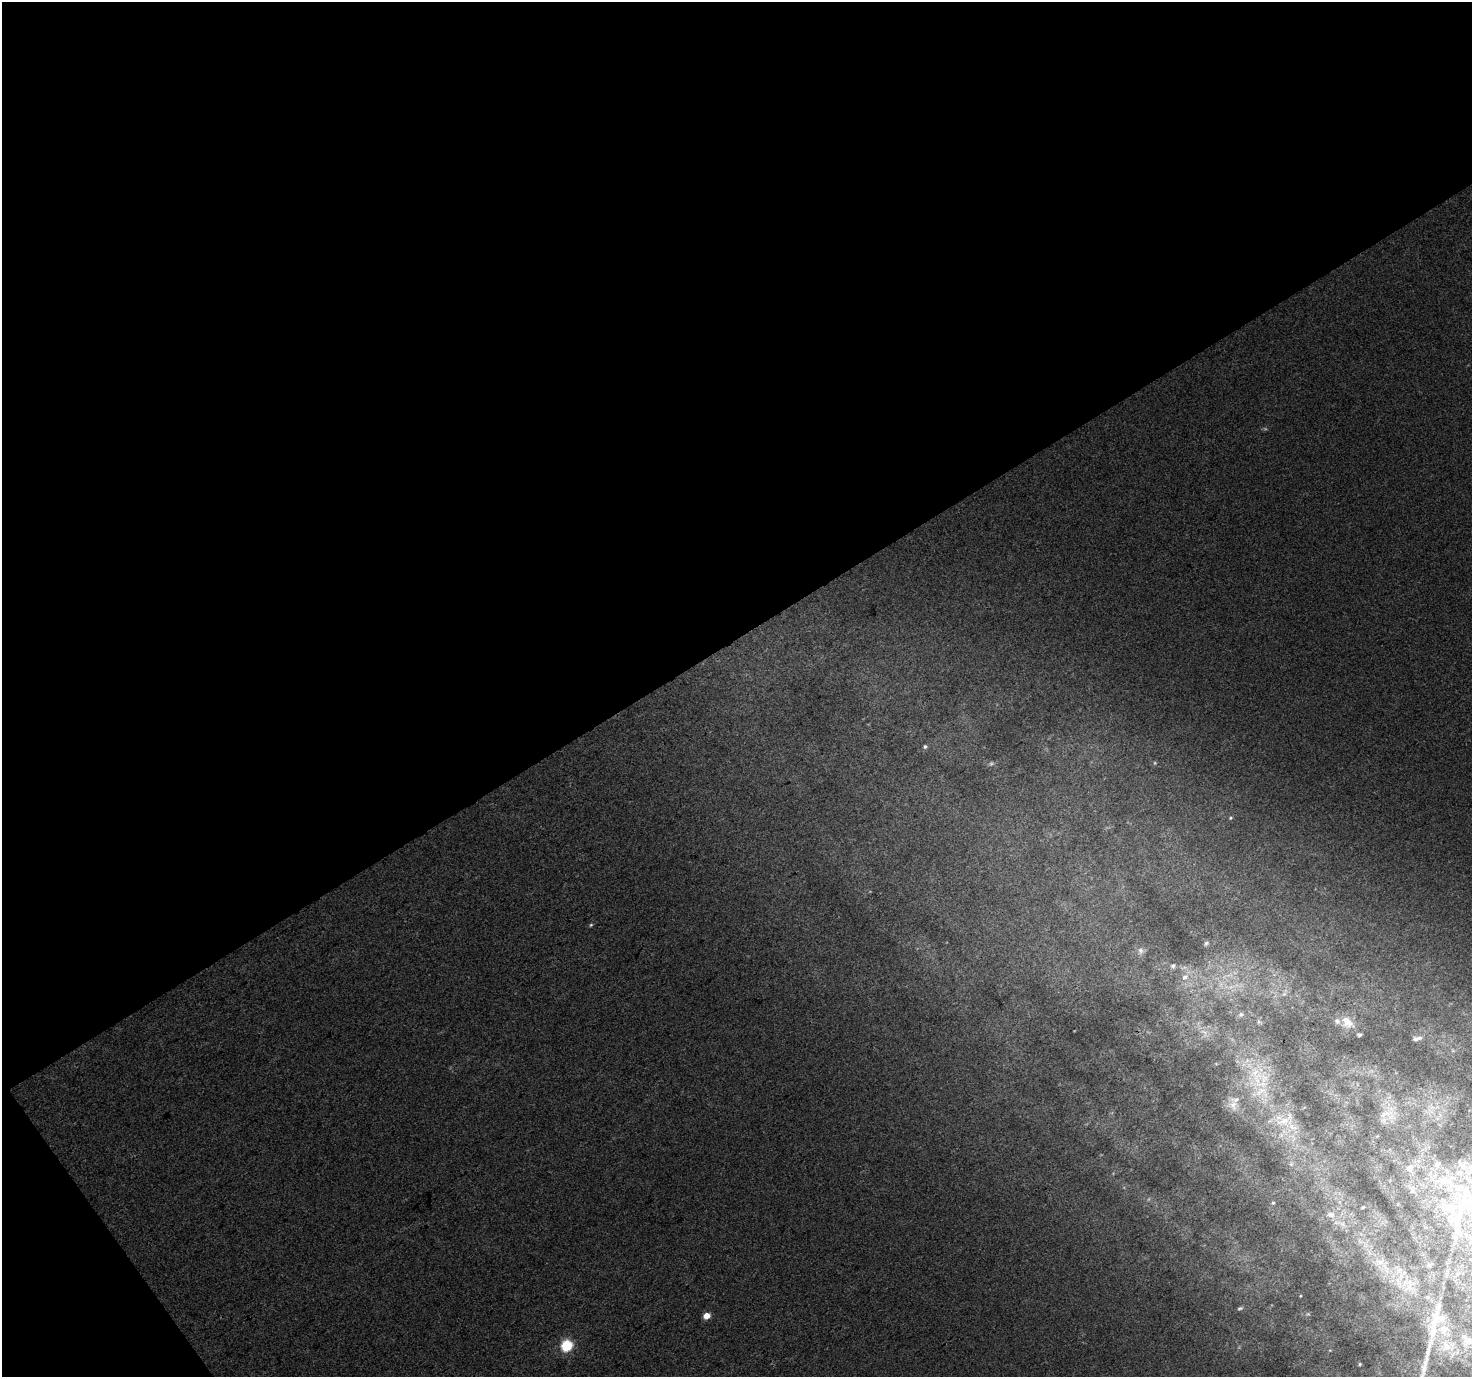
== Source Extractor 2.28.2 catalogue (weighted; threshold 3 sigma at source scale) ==
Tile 1 of 2 x 2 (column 1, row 1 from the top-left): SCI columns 3-1472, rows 1463-2837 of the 2943 x 2905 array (HDU 1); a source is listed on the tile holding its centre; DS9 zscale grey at full resolution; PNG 1474 x 1379 px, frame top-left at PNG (2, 2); no overlay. Shown black and unused: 48% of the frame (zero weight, under 3 of 4 exposures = <1% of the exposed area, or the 3 px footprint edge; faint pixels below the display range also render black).
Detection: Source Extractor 2.28.2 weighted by HDU 2 'WHT'; one run over the whole footprint, this tile lists its part. Background 0.0274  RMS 0.0079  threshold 0.0357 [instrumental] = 3 sigma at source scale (4.5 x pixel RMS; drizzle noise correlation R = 1.50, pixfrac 1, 0.0396/0.0396 arcsec/px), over >= 5 px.
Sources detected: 47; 2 too faint to see at this stretch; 1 long thin detection or spike segment (spike, bleed or trail) — not listed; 8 inside a brighter listed object's ellipse — not listed separately; the other 36 listed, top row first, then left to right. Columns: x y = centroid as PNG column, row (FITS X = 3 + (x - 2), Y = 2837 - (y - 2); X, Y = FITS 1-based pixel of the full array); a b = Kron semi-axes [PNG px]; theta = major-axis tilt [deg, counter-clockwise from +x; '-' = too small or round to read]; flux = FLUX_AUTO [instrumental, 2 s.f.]
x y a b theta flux
925 746 6 6 - 1.8
1155 763 5 3 - 0.8
1230 818 5 4 - 0.95
591 925 5 4 - 0.98
1206 943 8 6 53 2
1140 951 10 8 -75 3.9
1173 966 8 7 - 2.9
1185 977 12 8 40 7
1284 994 6 5 - 1.8
1241 1014 7 6 - 2.4
1259 1022 6 5 - 1.4
1347 1022 18 12 -45 11
1205 1033 11 3 -79 2.5
1419 1038 9 6 1 2.7
1257 1079 20 15 72 23
1233 1105 15 10 -79 6.7
1387 1113 22 6 9 6.9
1285 1120 34 11 32 16
1437 1164 10 8 29 4.7
1410 1168 13 12 - 8.2
1446 1181 27 15 18 27
1273 1203 4 4 - 0.98
1363 1207 4 3 - 0.85
1447 1208 17 8 42 10
1461 1208 77 12 77 42
1331 1215 10 8 -2 4.2
1380 1262 14 9 13 6.7
1429 1265 6 5 - 1.2
1240 1308 7 4 14 1.3
707 1316 5 4 - 13
1434 1327 64 10 78 31
1444 1330 15 14 - 12
1468 1341 12 10 -44 6
567 1345 6 5 - 83
1446 1347 16 15 - 14
1360 1364 4 4 - 0.9
Unlisted compact peaks at least as high as the median listed source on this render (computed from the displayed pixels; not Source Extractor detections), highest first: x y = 1300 1296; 1308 1314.